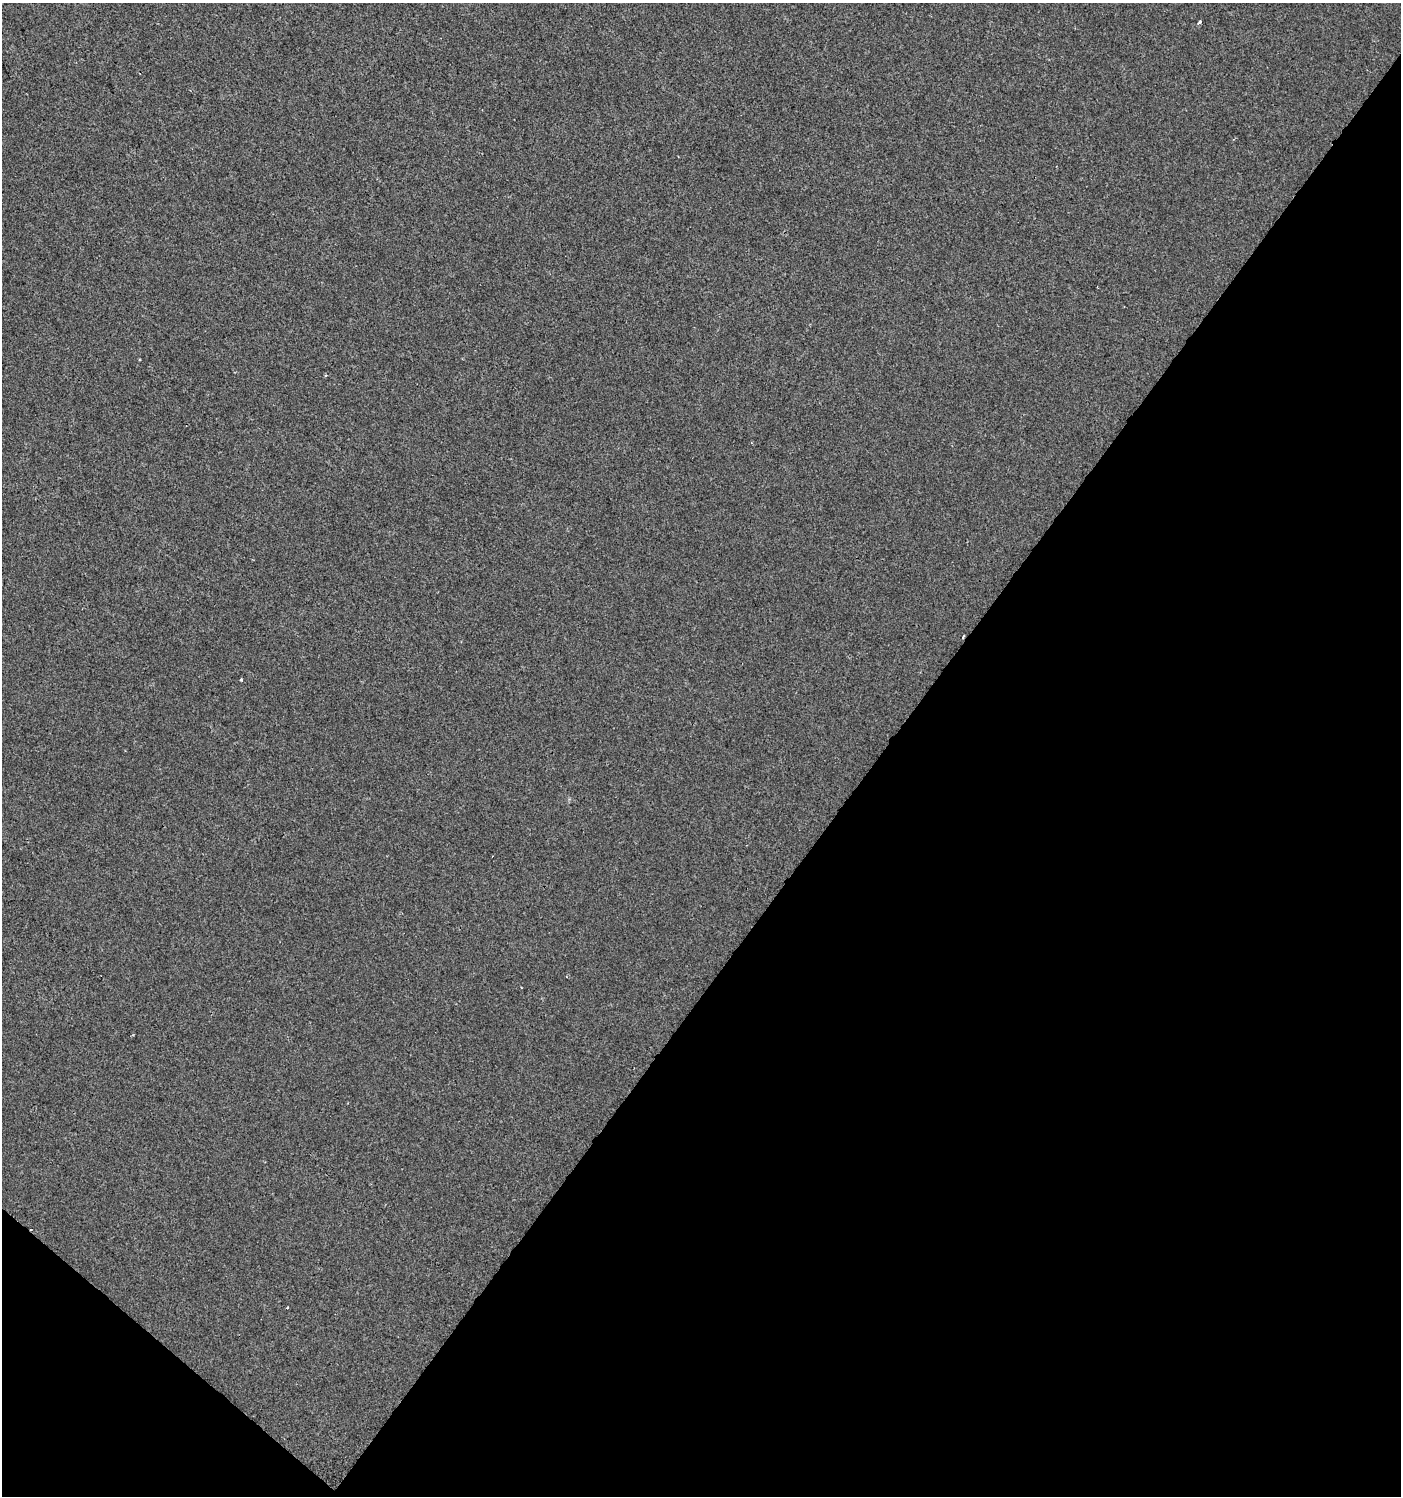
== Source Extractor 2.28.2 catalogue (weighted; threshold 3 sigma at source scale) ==
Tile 15 of 4 x 4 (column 3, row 4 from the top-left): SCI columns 3042-4440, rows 1-1494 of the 6017 x 5983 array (HDU 1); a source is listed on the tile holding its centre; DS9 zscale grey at full resolution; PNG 1403 x 1498 px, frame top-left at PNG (2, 3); no overlay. Shown black and unused: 39% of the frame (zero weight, under 2 of 3 exposures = <1% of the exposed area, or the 3 px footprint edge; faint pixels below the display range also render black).
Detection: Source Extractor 2.28.2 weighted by HDU 2 'WHT'; one run over the whole footprint, this tile lists its part. Background 3.98e-04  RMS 0.0042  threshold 0.0188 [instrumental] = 3 sigma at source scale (4.5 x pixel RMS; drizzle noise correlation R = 1.50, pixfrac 1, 0.0396/0.0396 arcsec/px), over >= 5 px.
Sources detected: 3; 1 cosmic-ray / hot-pixel residue — not listed; the other 2 listed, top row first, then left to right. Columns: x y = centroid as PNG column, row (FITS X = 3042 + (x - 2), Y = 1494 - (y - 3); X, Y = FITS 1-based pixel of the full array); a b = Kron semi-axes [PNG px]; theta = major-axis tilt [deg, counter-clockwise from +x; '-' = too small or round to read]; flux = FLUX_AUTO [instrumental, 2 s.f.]
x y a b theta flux
1199 22 4 3 - 2.2
241 680 3 2 - 0.63